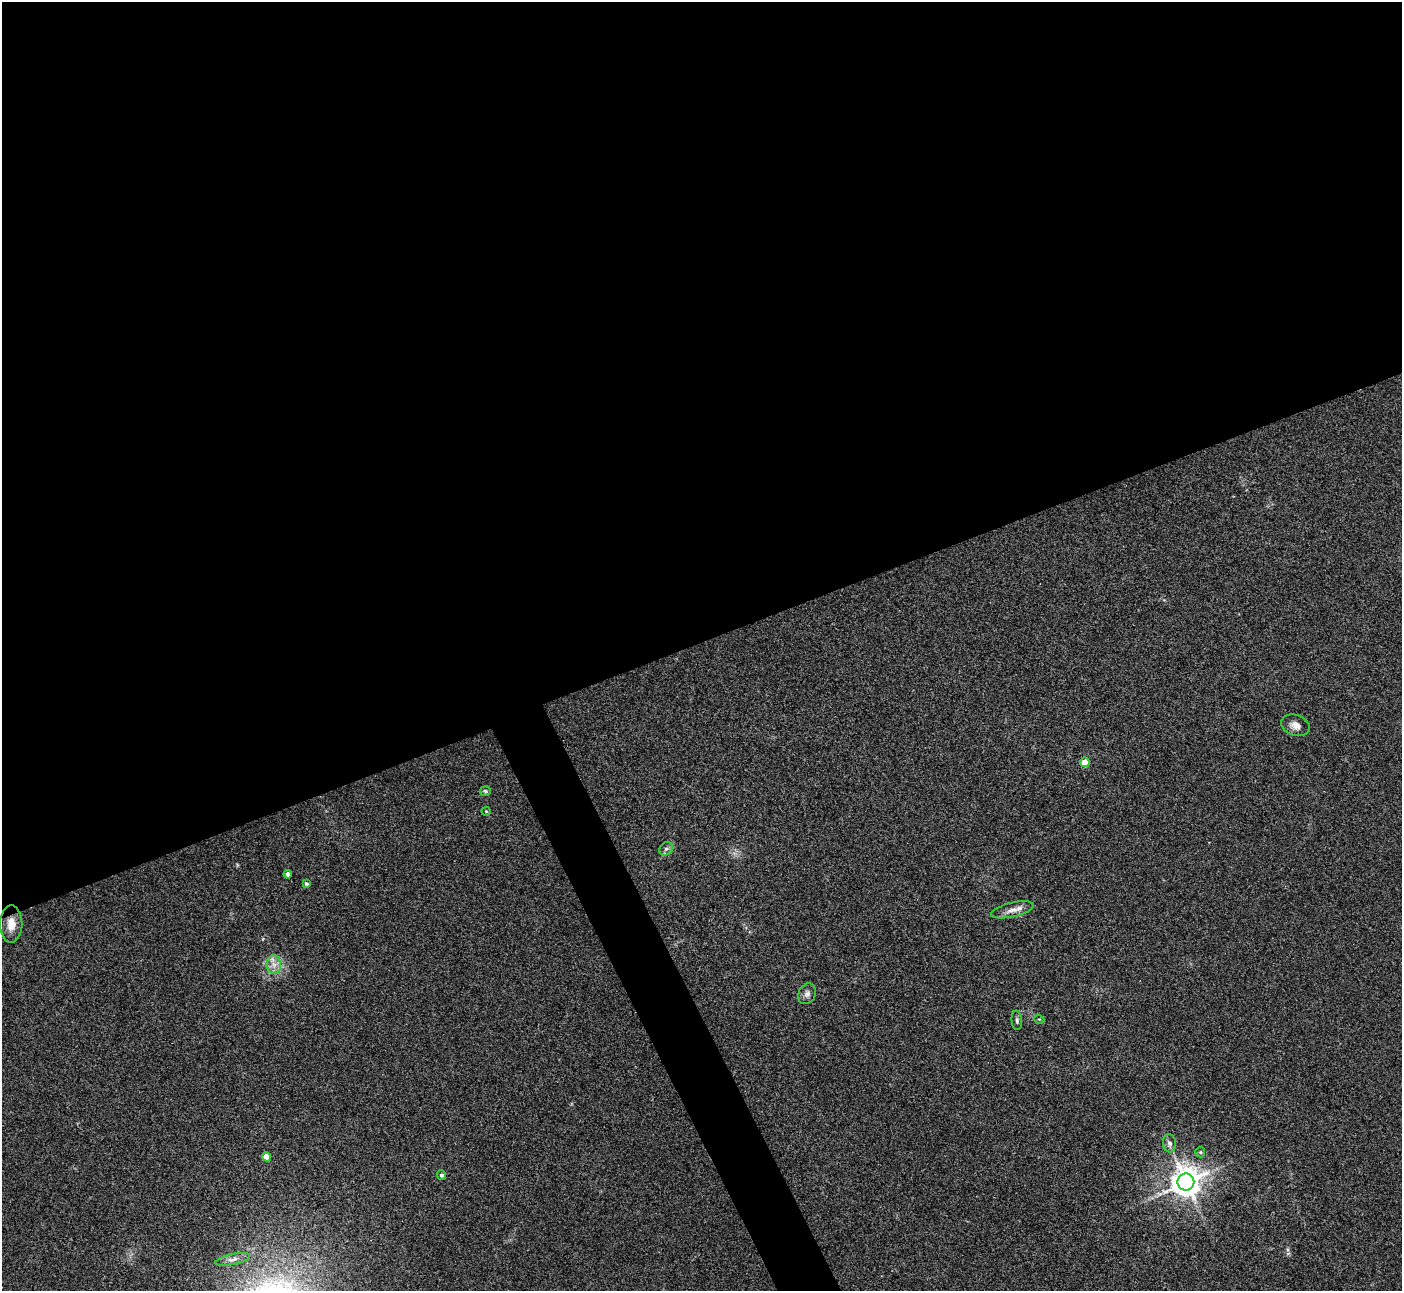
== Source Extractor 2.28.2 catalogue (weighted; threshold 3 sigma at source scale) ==
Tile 2 of 4 x 4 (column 2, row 1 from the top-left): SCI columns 1402-2801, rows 4018-5306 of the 5603 x 5591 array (HDU 1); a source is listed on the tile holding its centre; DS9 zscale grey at full resolution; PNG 1404 x 1293 px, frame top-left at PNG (2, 2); each listed source drawn as its Kron ellipse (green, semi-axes under 4 px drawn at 4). Shown black and unused: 52% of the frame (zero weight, under 3 of 4 exposures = <1% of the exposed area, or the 3 px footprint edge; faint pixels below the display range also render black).
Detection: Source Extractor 2.28.2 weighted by HDU 2 'WHT'; one run over the whole footprint, this tile lists its part. Background 0.106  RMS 0.0063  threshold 0.0281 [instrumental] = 3 sigma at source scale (4.5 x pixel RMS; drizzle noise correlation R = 1.50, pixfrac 1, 0.05/0.05 arcsec/px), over >= 5 px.
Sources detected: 19; all 19 listed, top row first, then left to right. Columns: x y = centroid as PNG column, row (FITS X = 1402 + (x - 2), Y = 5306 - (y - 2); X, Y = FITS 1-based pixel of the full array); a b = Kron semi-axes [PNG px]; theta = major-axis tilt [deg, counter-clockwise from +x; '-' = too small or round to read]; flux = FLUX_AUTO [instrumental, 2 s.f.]
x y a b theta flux
1295 725 15 10 -19 4.5
1085 762 5 4 - 14
485 791 5 5 - 1.1
486 811 4 4 - 0.7
666 849 7 6 - 1.7
288 874 4 4 - 3.1
306 884 4 4 - 1.2
1012 910 22 7 13 4.9
11 924 18 11 89 8.1
274 965 9 7 -89 4
807 994 11 8 61 2.5
1039 1019 5 3 - 0.58
1017 1020 10 5 -85 1.5
1170 1143 9 6 -83 2.4
1200 1152 5 5 - 0.77
267 1157 5 4 - 11
441 1175 5 4 - 1.4
1186 1182 8 8 - 1100
233 1259 18 5 12 3.5